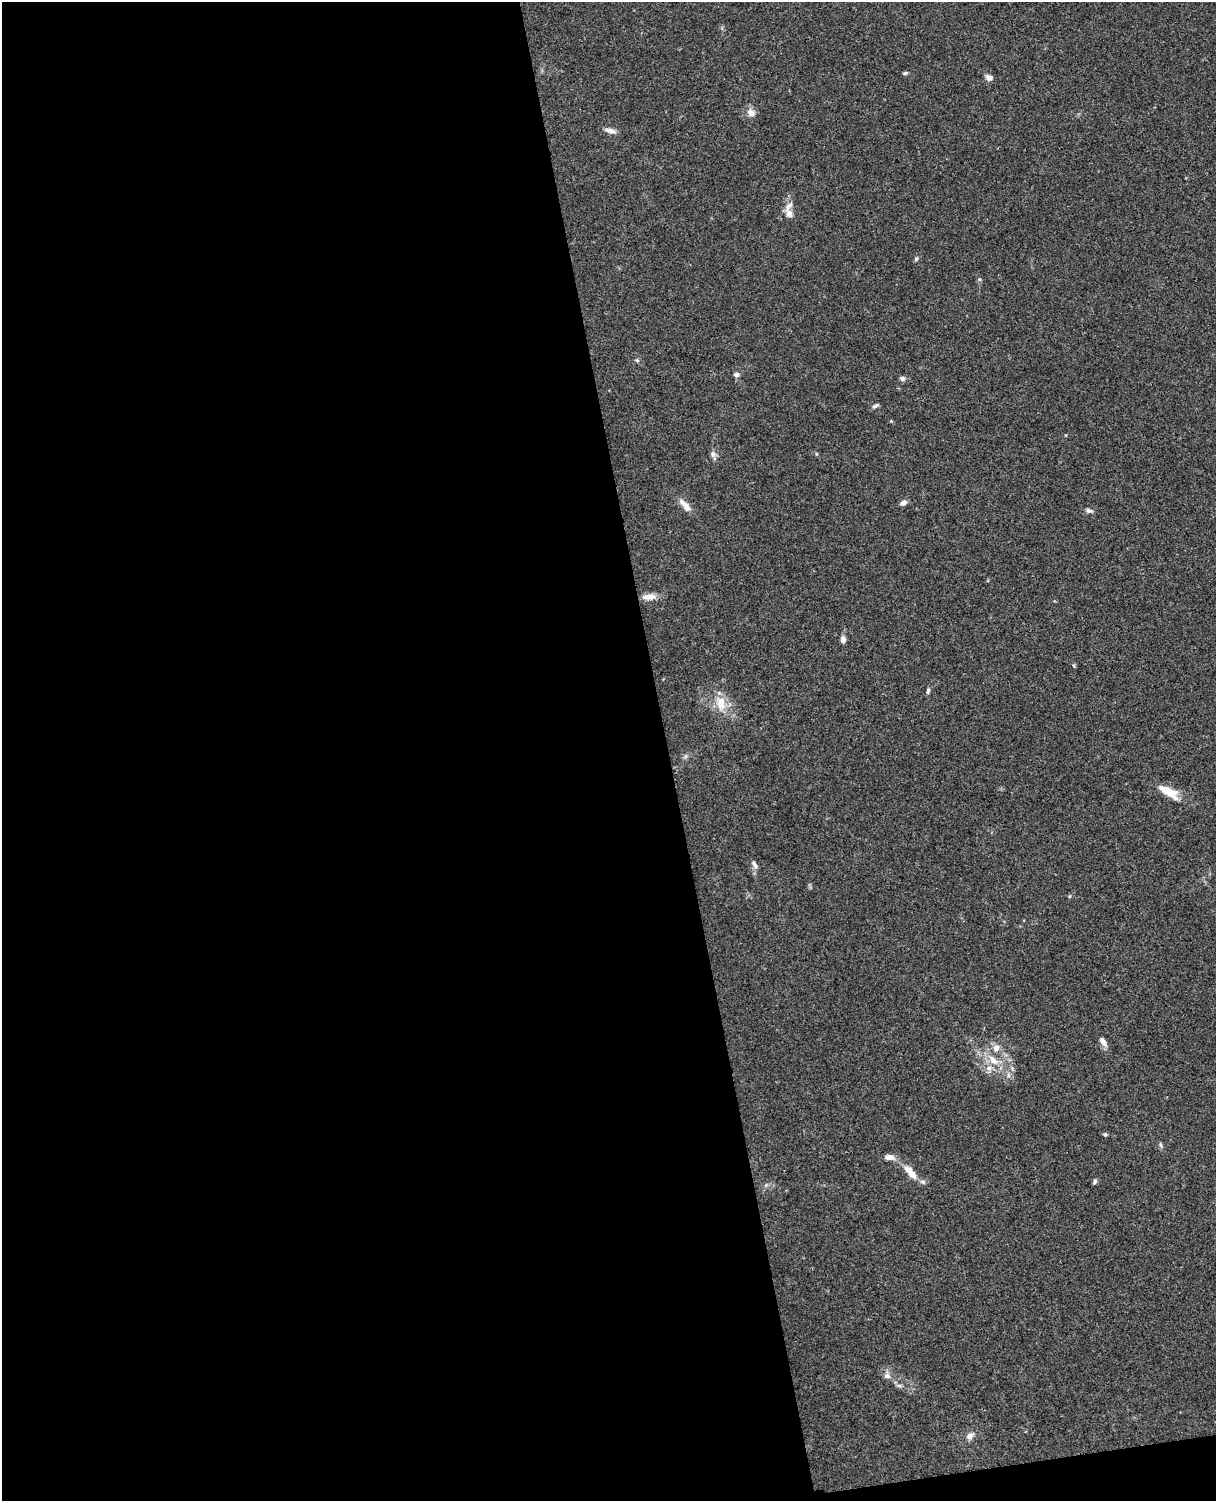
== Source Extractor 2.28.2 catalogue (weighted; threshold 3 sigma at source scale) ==
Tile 9 of 4 x 3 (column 1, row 3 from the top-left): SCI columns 58-1271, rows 150-1648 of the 4968 x 4908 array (HDU 1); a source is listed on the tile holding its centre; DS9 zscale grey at full resolution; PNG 1218 x 1503 px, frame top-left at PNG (2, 2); no overlay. Shown black and unused: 56% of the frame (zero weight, under 3 of 4 exposures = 5% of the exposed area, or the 3 px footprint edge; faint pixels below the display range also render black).
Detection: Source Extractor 2.28.2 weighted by HDU 2 'WHT'; one run over the whole footprint, this tile lists its part. Background 0.0381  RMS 0.0041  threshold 0.0187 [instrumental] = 3 sigma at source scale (4.5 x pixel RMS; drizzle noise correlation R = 1.50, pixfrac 1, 0.05/0.05 arcsec/px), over >= 5 px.
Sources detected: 33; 2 inside a brighter listed object's ellipse — not listed separately; the other 31 listed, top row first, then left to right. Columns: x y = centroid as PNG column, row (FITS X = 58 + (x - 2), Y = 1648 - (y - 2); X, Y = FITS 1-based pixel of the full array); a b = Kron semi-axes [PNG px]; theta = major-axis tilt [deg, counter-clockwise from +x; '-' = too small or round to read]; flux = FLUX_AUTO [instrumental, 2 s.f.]
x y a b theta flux
905 73 7 4 9 0.63
989 77 9 6 -24 1.8
751 113 12 9 -53 2.4
610 131 14 6 -11 2.2
789 214 12 8 -69 2.5
916 259 5 5 - 0.63
979 279 5 4 - 0.51
637 360 6 5 - 0.63
736 375 7 6 - 1.2
902 378 7 6 - 1.1
875 406 9 5 25 0.98
713 454 8 7 - 1.5
903 503 6 5 - 2.1
685 505 20 7 -48 3.7
1089 511 9 6 -7 1.2
649 597 19 8 3 3.6
843 639 6 5 - 2.1
928 691 9 4 71 0.84
721 705 16 13 -56 6.6
1168 791 27 10 -24 6.7
755 865 13 5 -60 1.5
1103 1042 12 6 -48 2.1
996 1048 9 8 - 2.4
993 1060 19 9 -47 5.4
989 1068 8 7 - 2
1105 1134 5 4 - 0.65
889 1157 14 7 -9 2.4
911 1172 23 8 -49 6
1095 1182 7 5 55 0.82
887 1376 9 7 -15 1.6
970 1436 10 8 40 2